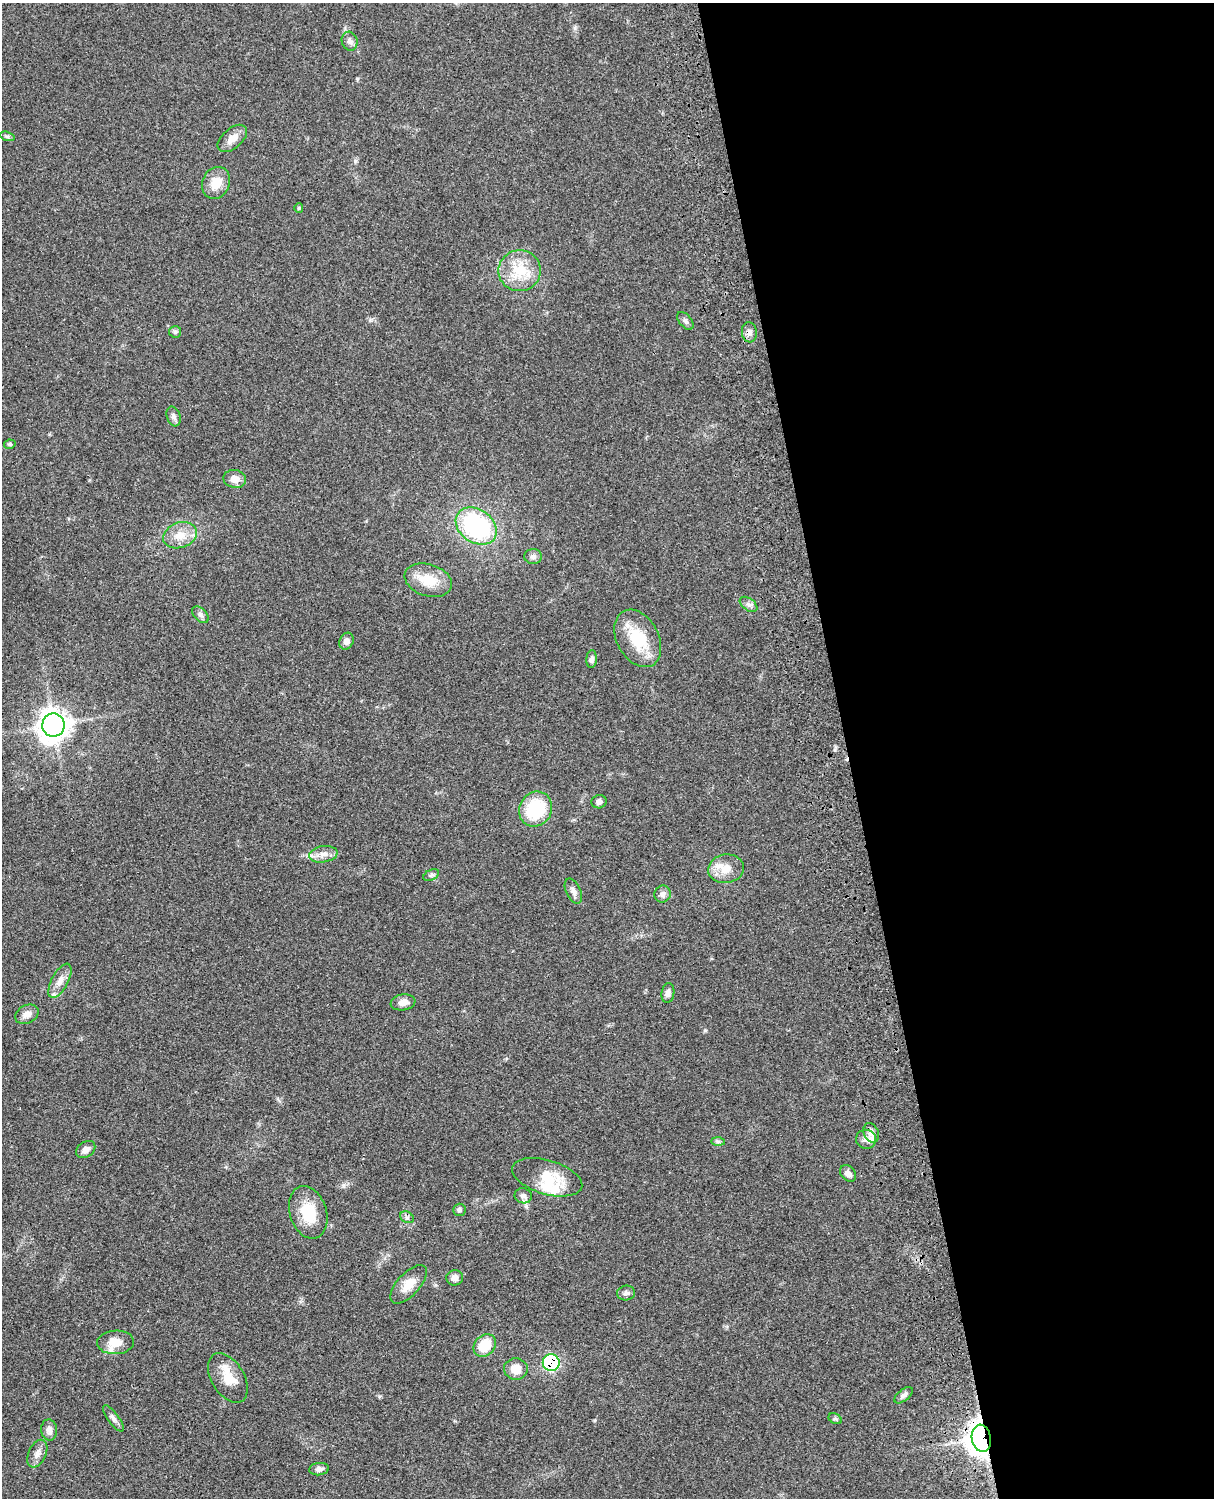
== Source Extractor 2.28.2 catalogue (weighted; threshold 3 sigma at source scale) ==
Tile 8 of 4 x 3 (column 4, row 2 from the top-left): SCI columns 3760-4971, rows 1772-3267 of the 5092 x 4924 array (HDU 1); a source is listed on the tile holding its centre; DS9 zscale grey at full resolution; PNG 1216 x 1500 px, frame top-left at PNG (2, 3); each listed source drawn as its Kron ellipse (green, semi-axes under 4 px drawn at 4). Shown black and unused: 30% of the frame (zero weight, under 3 of 4 exposures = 6% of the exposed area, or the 3 px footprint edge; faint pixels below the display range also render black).
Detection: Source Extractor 2.28.2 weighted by HDU 2 'WHT'; one run over the whole footprint, this tile lists its part. Background 0.0791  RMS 0.0058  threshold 0.026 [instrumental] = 3 sigma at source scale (4.5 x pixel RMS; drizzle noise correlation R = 1.50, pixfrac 1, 0.05/0.05 arcsec/px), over >= 5 px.
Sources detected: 64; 1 inside a brighter object's white glare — neither listed nor drawn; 5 inside a brighter listed object's ellipse — not listed separately; the other 58 listed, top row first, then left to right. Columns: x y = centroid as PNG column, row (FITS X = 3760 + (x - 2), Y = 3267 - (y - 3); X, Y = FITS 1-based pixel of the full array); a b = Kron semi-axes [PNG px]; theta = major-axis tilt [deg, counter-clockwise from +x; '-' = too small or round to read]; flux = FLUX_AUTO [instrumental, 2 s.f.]
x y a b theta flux
350 41 9 8 - 2.3
7 136 7 4 -18 1.1
232 138 17 10 41 5.3
216 183 16 13 65 9.2
299 208 5 4 - 0.66
520 271 21 20 - 18
685 321 10 6 -51 1.7
175 332 6 5 - 1.1
749 332 10 7 -84 2.6
174 416 10 6 -71 2
10 444 5 4 - 0.96
235 479 11 9 -11 5.5
476 526 22 16 -36 75
180 535 17 12 20 8.6
533 557 9 7 1 1.9
428 580 24 16 -18 14
749 604 10 6 -36 1.9
200 615 10 6 -45 1.8
638 638 31 21 -62 23
346 641 9 7 68 3
592 659 9 5 86 2
53 725 11 11 - 640
599 802 8 6 14 2.2
536 809 18 16 59 29
323 854 14 8 8 4.3
726 869 18 14 10 8.5
431 875 8 5 24 1.3
573 891 13 7 -65 2.7
663 894 8 8 - 2.3
60 981 19 8 62 5.1
668 993 10 6 82 2.4
403 1002 12 8 10 4
27 1014 12 9 28 3.9
871 1133 10 7 -65 3.3
866 1139 10 9 - 3
718 1141 7 4 0 1.1
86 1150 10 7 36 3.5
848 1173 9 7 -46 2.7
547 1177 36 17 -17 18
523 1196 8 7 - 2.1
459 1210 6 6 - 1.6
308 1212 27 18 -72 18
407 1217 7 5 -30 1.5
455 1278 8 7 - 3.1
409 1284 24 11 47 8.2
626 1293 9 7 8 2
116 1342 18 12 2 8.4
485 1345 12 10 44 15
551 1363 8 8 - 79
516 1369 12 10 -4 7.4
228 1378 27 16 -59 12
903 1395 11 5 40 2
113 1418 16 5 -54 2.2
835 1419 7 5 -29 1
49 1430 10 8 -85 3.2
981 1438 14 9 -80 710
37 1454 15 8 64 3.6
319 1469 10 6 5 2.5
Overlapping masked pixels (flux is a lower limit): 3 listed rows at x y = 871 1133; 551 1363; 981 1438
Unlisted compact peaks at least as high as the median listed source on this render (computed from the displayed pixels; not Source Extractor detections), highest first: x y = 705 1030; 575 28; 355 161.